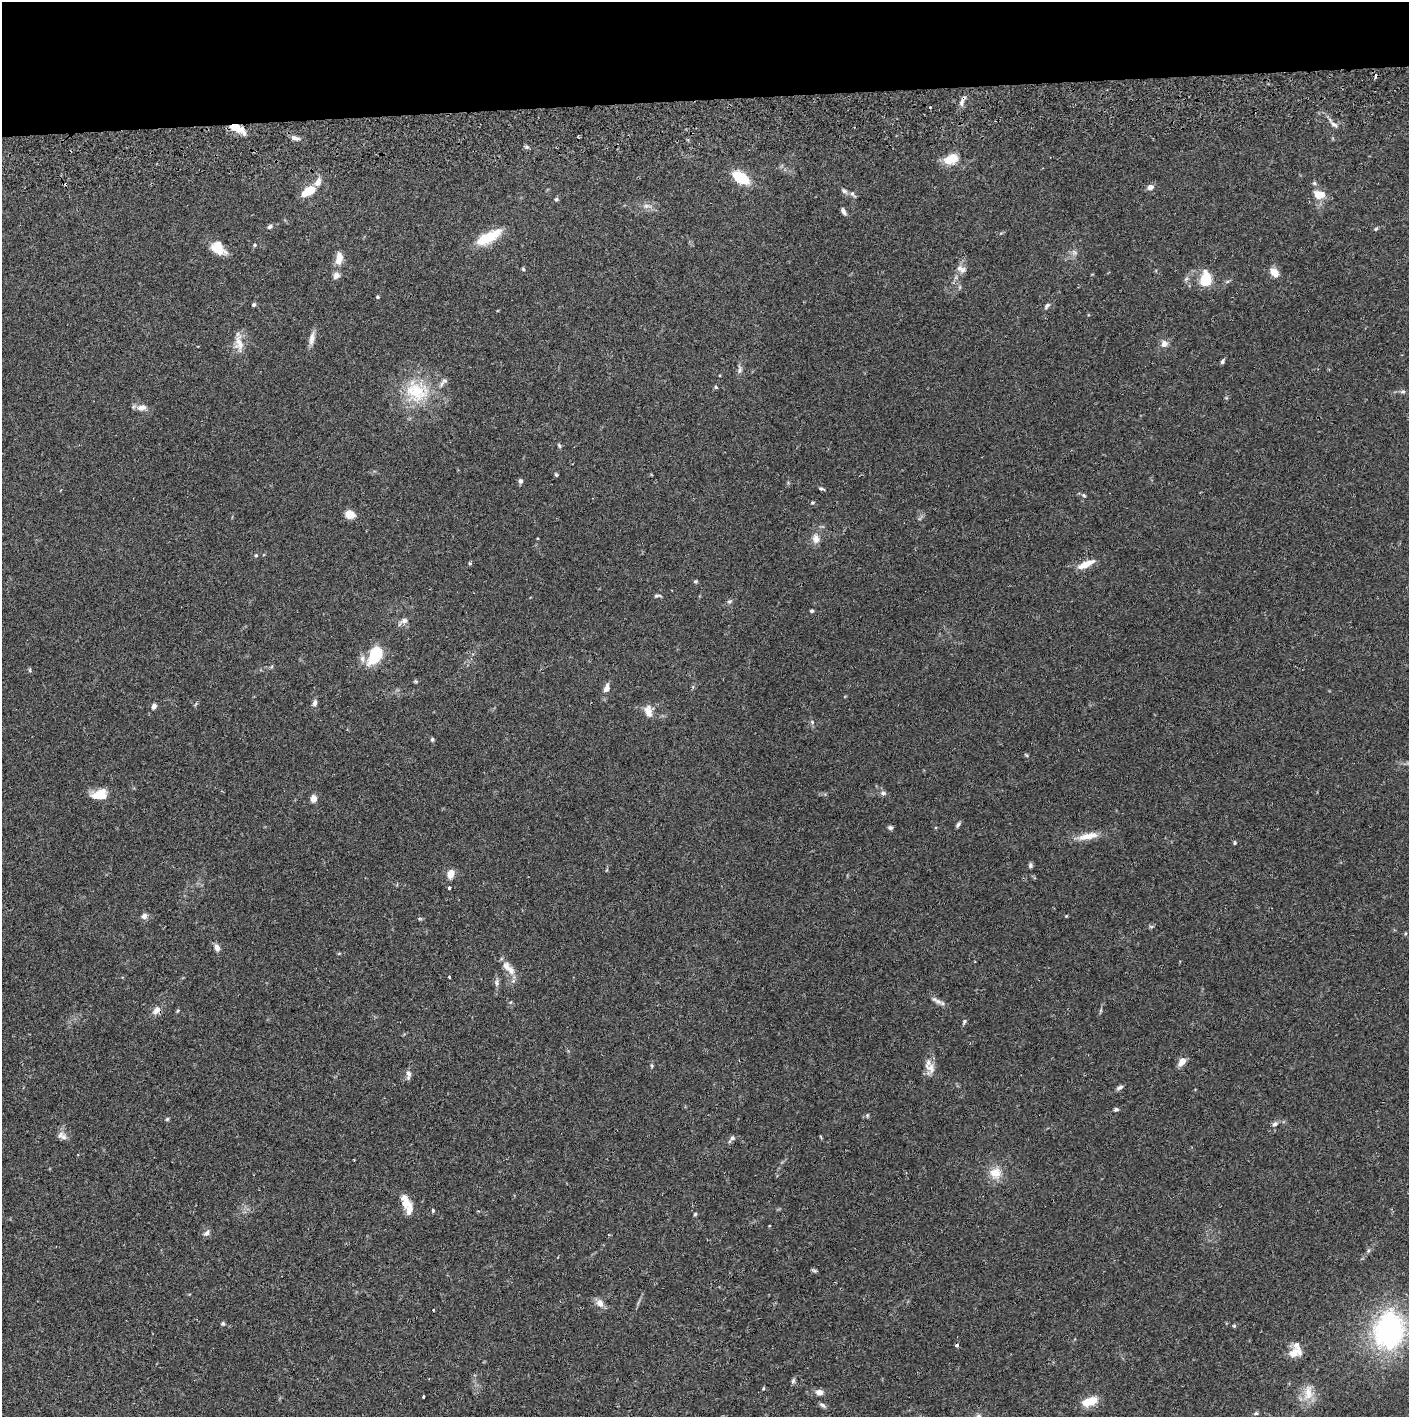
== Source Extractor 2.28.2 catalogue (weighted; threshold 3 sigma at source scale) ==
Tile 2 of 3 x 3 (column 2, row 1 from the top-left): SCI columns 1410-2816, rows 2886-4300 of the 4229 x 4358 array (HDU 1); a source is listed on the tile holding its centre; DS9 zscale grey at full resolution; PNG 1411 x 1419 px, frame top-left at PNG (2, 2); no overlay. Shown black and unused: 7% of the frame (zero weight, under 2 of 3 exposures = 3% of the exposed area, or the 3 px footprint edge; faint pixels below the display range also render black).
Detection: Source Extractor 2.28.2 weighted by HDU 2 'WHT'; one run over the whole footprint, this tile lists its part. Background 0.0678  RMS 0.0049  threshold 0.0219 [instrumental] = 3 sigma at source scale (4.5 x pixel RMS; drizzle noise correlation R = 1.50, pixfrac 1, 0.05/0.05 arcsec/px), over >= 5 px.
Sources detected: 134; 3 cosmic-ray / hot-pixel residue — not listed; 9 inside a brighter listed object's ellipse — not listed separately; the other 122 listed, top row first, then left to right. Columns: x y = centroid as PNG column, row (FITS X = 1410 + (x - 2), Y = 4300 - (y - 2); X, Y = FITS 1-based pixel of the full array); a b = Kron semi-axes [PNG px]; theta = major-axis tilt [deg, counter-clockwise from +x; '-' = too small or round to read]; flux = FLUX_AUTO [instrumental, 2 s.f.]
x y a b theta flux
961 102 11 7 81 2.3
1334 124 10 5 -31 1.7
234 127 10 8 -14 6
295 138 12 5 -14 2.2
527 147 6 5 - 0.9
951 159 16 10 21 9.3
741 177 13 7 -32 24
318 182 10 7 65 3.1
1314 183 6 5 - 0.82
1150 187 7 6 - 2.5
309 191 12 6 32 14
844 191 9 5 -30 1.2
853 194 10 5 -46 1.2
1319 195 16 11 -10 5.9
556 199 5 5 - 0.8
646 206 8 6 -7 1.7
843 211 10 5 -65 1.4
270 226 7 5 35 1.1
1376 229 6 5 - 0.61
488 237 32 11 27 15
254 245 4 4 - 0.58
217 249 21 9 -26 7.5
1074 252 7 6 - 1.4
339 258 15 8 82 5.5
523 269 5 4 - 0.57
961 269 14 8 -26 2.6
1274 273 10 7 -47 4.9
336 276 9 8 - 2.2
1206 279 15 11 74 15
1227 282 6 4 19 0.71
377 297 4 4 - 0.68
254 305 5 4 - 0.94
1047 306 9 5 49 1.2
312 338 19 6 80 3.1
239 343 24 11 -83 5.8
1164 344 9 8 - 2.7
1222 361 6 4 58 1
740 370 10 4 79 1.3
716 387 5 4 - 0.6
1402 391 6 6 - 1
416 392 36 29 -29 26
141 408 12 8 6 3.2
559 445 8 4 -63 0.71
556 475 5 4 - 0.68
520 481 6 5 - 1.3
822 489 8 4 -18 0.83
1084 495 5 4 - 0.61
812 503 5 4 - 0.52
350 515 9 7 -19 6.6
816 539 12 9 -79 3.3
256 555 5 4 - 0.56
470 563 4 4 - 1.1
1086 564 25 7 23 6.1
695 581 5 5 - 0.7
657 596 11 4 4 0.92
729 601 7 6 - 0.97
812 611 4 4 - 0.78
404 621 10 7 15 2
375 655 20 10 60 21
362 659 10 6 -74 2
30 670 6 4 -89 0.61
416 681 6 4 -21 0.63
606 688 11 6 70 3
315 703 9 6 82 1.5
154 706 7 5 55 2
648 712 14 8 -76 4.6
432 739 5 4 - 0.75
883 793 7 6 - 1.3
99 795 18 11 12 8.3
313 798 6 6 - 3.7
958 825 8 4 53 0.98
890 827 7 5 -23 0.94
1088 836 29 8 11 6.7
1235 843 4 4 - 0.68
1030 865 6 5 - 1
450 874 8 6 76 5.3
449 888 3 3 - 1.5
144 916 8 7 - 1.8
1066 916 4 4 - 0.4
420 919 6 3 -18 0.58
1151 927 6 4 -1 0.69
217 948 9 6 -63 2.1
339 953 5 3 - 0.42
511 970 15 9 -45 3.7
449 977 4 3 - 1.5
497 982 10 6 -78 1.5
938 1001 12 6 -21 2.1
156 1010 12 8 49 3.2
177 1011 5 3 - 0.5
964 1021 7 4 64 0.87
1182 1061 9 6 52 4.2
652 1066 6 3 -71 0.55
930 1068 18 11 -46 4.3
408 1073 11 6 -66 1.8
1120 1087 9 5 28 1.3
1116 1109 6 4 10 0.88
867 1115 6 4 -72 0.6
167 1119 5 4 - 0.61
1275 1124 9 6 44 1.5
60 1135 11 7 65 2
821 1137 6 3 -71 0.44
732 1138 7 6 - 1.3
995 1173 14 13 - 7.2
406 1203 15 13 -71 5.1
433 1210 4 3 - 2
695 1214 4 4 - 0.61
207 1233 10 6 46 1.6
814 1270 8 4 -18 0.77
600 1303 12 9 -57 3
433 1310 3 2 - 0.89
223 1323 5 5 - 0.74
1234 1326 5 5 - 0.56
1389 1330 48 36 83 77
1293 1353 16 11 42 5.5
793 1381 8 5 74 0.95
763 1388 5 4 - 0.5
819 1392 10 7 -3 2.5
1308 1392 24 11 89 6.9
424 1396 3 3 - 2.3
1090 1401 15 7 19 11
823 1405 9 5 -43 1.2
1256 1413 6 4 -2 0.79
Overlapping masked pixels (flux is a lower limit): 2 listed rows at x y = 961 102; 234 127